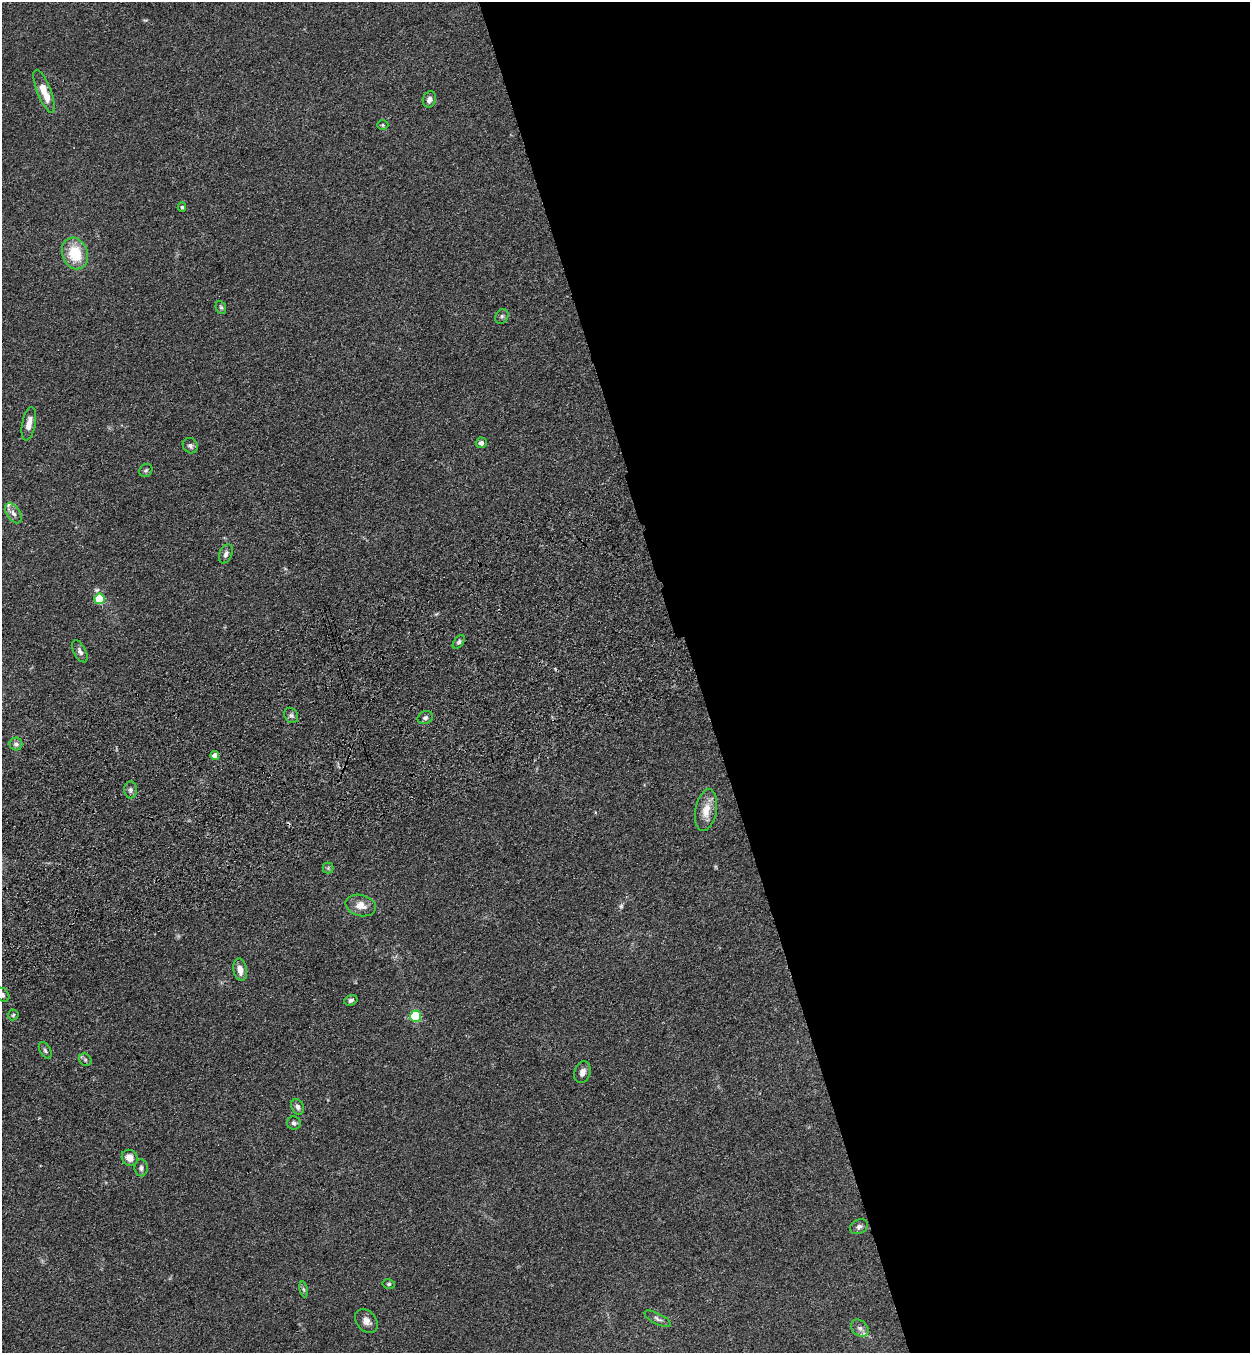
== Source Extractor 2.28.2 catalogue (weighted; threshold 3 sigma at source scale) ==
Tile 8 of 4 x 4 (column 4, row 2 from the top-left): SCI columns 3948-5195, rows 2815-4165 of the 5523 x 5630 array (HDU 1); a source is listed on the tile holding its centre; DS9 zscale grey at full resolution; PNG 1252 x 1355 px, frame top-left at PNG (2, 2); each listed source drawn as its Kron ellipse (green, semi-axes under 4 px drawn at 4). Shown black and unused: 45% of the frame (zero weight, under 3 of 4 exposures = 6% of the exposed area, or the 3 px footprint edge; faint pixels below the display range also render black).
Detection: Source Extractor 2.28.2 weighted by HDU 2 'WHT'; one run over the whole footprint, this tile lists its part. Background 0.0595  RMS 0.0065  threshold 0.0292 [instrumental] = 3 sigma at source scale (4.5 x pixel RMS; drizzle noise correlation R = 1.50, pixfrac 1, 0.05/0.05 arcsec/px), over >= 5 px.
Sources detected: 44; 1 too faint to see at this stretch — neither listed nor drawn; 1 inside a brighter listed object's ellipse — not listed separately; the other 42 listed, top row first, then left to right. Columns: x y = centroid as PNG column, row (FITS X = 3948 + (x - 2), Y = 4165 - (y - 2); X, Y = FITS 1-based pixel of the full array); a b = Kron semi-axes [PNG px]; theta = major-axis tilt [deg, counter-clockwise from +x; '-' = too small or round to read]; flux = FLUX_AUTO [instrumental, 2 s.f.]
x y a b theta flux
44 91 23 7 -68 11
429 99 8 6 70 2.9
383 125 6 5 - 0.85
182 207 4 4 - 1.1
75 253 16 12 -69 22
221 307 6 5 - 1.1
502 316 8 6 59 1.4
29 424 17 6 79 5.8
481 443 5 5 - 2.2
190 446 8 7 - 2.1
146 470 7 6 - 1.3
13 513 11 6 -54 2.8
226 554 10 6 67 2.3
99 599 5 5 - 27
459 642 8 4 53 1.3
80 651 12 6 -63 2.4
291 715 8 6 -56 1.8
425 718 8 6 24 1.8
16 744 6 6 - 1.6
215 755 4 4 - 6.3
130 790 8 6 -88 1.9
706 810 21 10 79 9.2
328 868 5 5 - 1
361 905 15 10 -15 6.3
240 970 11 6 -79 5
2 995 8 6 -43 1.8
351 1000 7 5 20 1.6
13 1015 5 5 - 0.99
416 1016 5 5 - 45
45 1050 9 5 -61 1.5
85 1060 7 5 -46 1.3
582 1072 11 8 73 3.5
298 1107 8 6 -61 2.4
294 1123 7 6 - 1.7
130 1158 8 7 - 5.3
141 1168 8 6 -88 2
859 1227 9 7 26 2.1
389 1284 6 5 - 1
304 1289 8 4 -80 1.1
658 1319 14 5 -28 2.3
366 1321 13 9 -49 4.1
860 1328 10 7 -43 2.8
Isophote crosses this tile's border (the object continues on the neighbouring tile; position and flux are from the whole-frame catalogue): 1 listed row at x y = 2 995